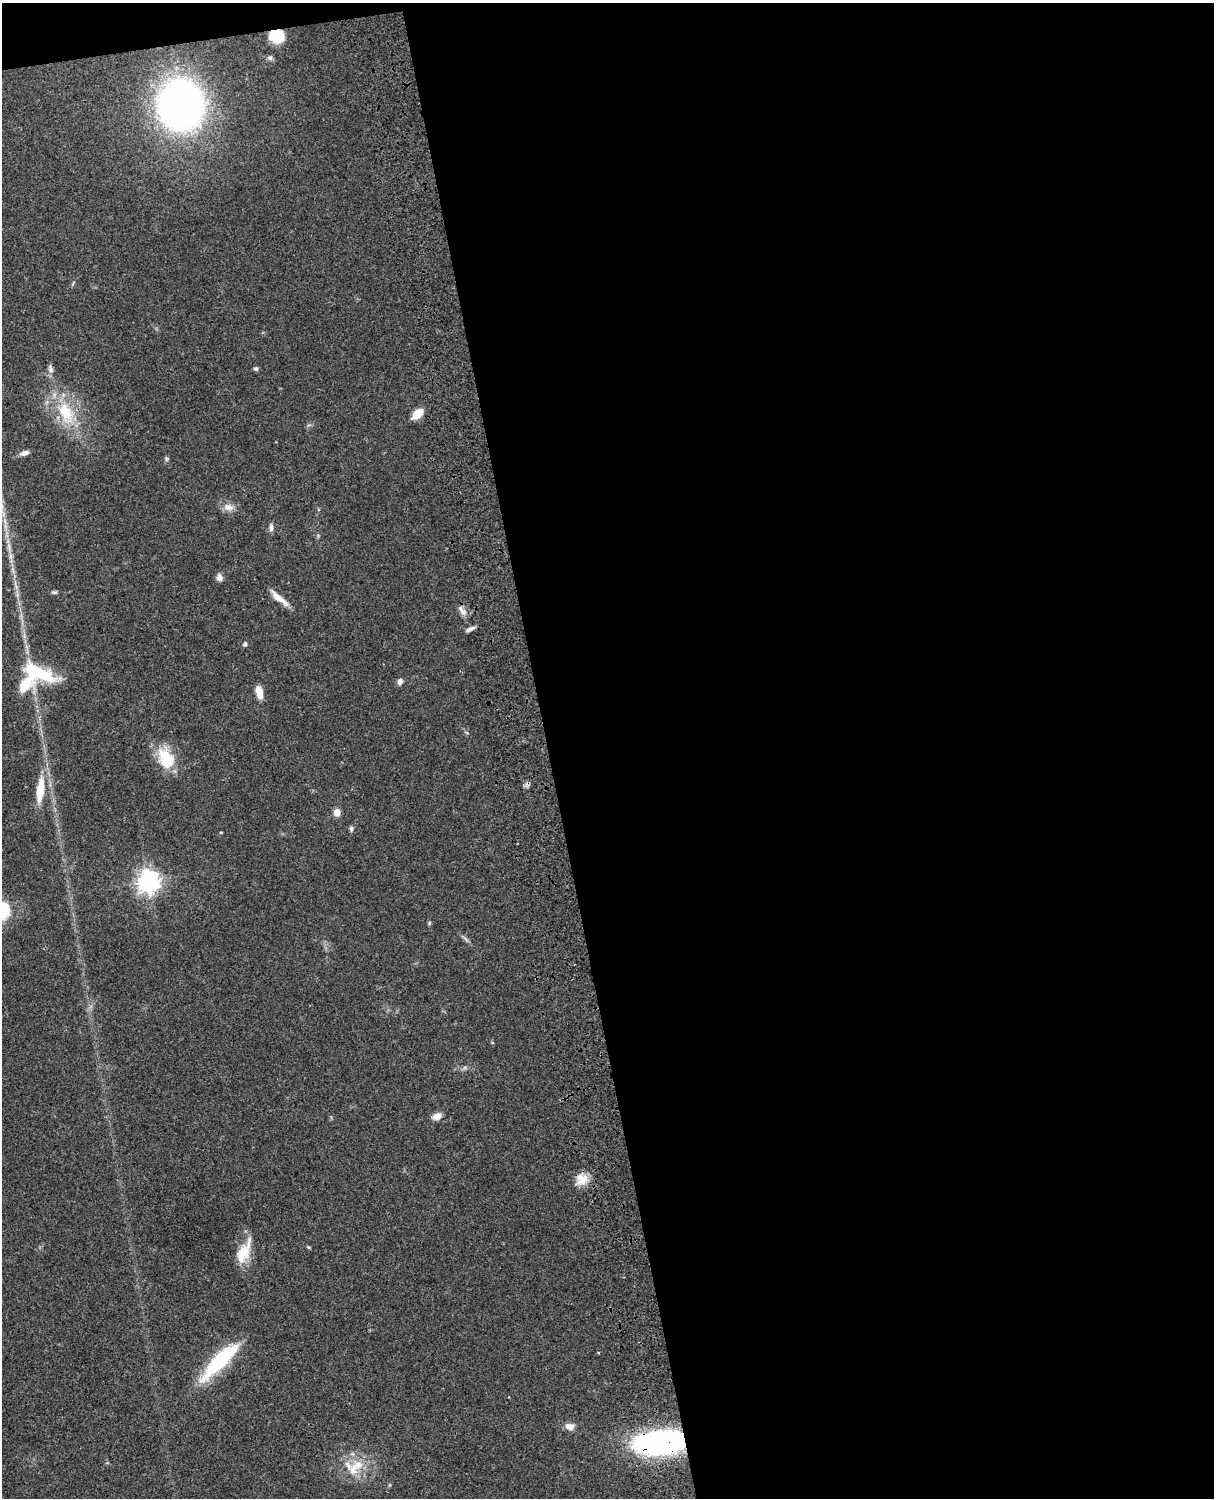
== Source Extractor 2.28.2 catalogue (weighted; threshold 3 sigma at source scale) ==
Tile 4 of 4 x 3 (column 4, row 1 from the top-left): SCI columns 3758-4969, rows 3268-4763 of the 5087 x 4926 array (HDU 1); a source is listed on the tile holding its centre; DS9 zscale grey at full resolution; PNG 1216 x 1500 px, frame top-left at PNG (2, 3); no overlay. Shown black and unused: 56% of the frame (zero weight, under 3 of 4 exposures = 6% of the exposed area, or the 3 px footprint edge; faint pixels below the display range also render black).
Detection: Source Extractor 2.28.2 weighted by HDU 2 'WHT'; one run over the whole footprint, this tile lists its part. Background 0.0762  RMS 0.0058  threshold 0.0259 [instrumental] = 3 sigma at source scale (4.5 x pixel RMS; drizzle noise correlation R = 1.50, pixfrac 1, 0.05/0.05 arcsec/px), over >= 5 px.
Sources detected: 39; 1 cosmic-ray / hot-pixel residue — not listed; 1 inside a brighter listed object's ellipse — not listed separately; the other 37 listed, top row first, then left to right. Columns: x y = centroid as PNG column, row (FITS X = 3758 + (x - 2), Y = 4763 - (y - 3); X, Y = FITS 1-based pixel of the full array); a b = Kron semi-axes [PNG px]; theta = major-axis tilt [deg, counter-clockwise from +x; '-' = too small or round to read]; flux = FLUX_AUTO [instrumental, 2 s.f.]
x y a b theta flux
277 36 14 12 -14 18
270 58 7 7 - 1.5
181 105 38 34 -88 310
51 368 12 6 -74 2.2
256 368 5 5 - 1.2
66 413 37 20 -65 27
417 414 13 7 42 8.2
24 453 11 6 15 2.7
166 459 7 4 -89 0.96
228 507 16 9 -11 4.4
271 527 10 6 88 2
219 577 8 6 -71 3.1
54 592 7 5 0 1.1
279 598 26 7 -40 6.6
462 611 17 6 -53 3.2
470 629 12 5 24 1.9
245 644 5 5 - 1.6
36 671 37 14 -26 35
400 681 7 6 - 2.2
25 684 17 11 42 16
259 692 14 7 -76 6.3
166 758 29 19 -67 19
40 790 36 10 82 15
337 812 7 6 - 4.7
351 829 8 5 -83 1.2
221 832 5 3 - 0.45
148 881 8 7 - 410
429 923 5 4 - 0.76
466 939 9 3 -45 1.3
437 1116 11 8 26 3.7
582 1179 16 15 - 7.7
308 1247 5 4 - 0.67
244 1252 33 14 65 13
220 1361 50 12 45 48
570 1426 11 8 1 4.2
659 1443 42 17 6 190
353 1470 22 14 83 12
Overlapping masked pixels (flux is a lower limit): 2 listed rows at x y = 277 36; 659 1443